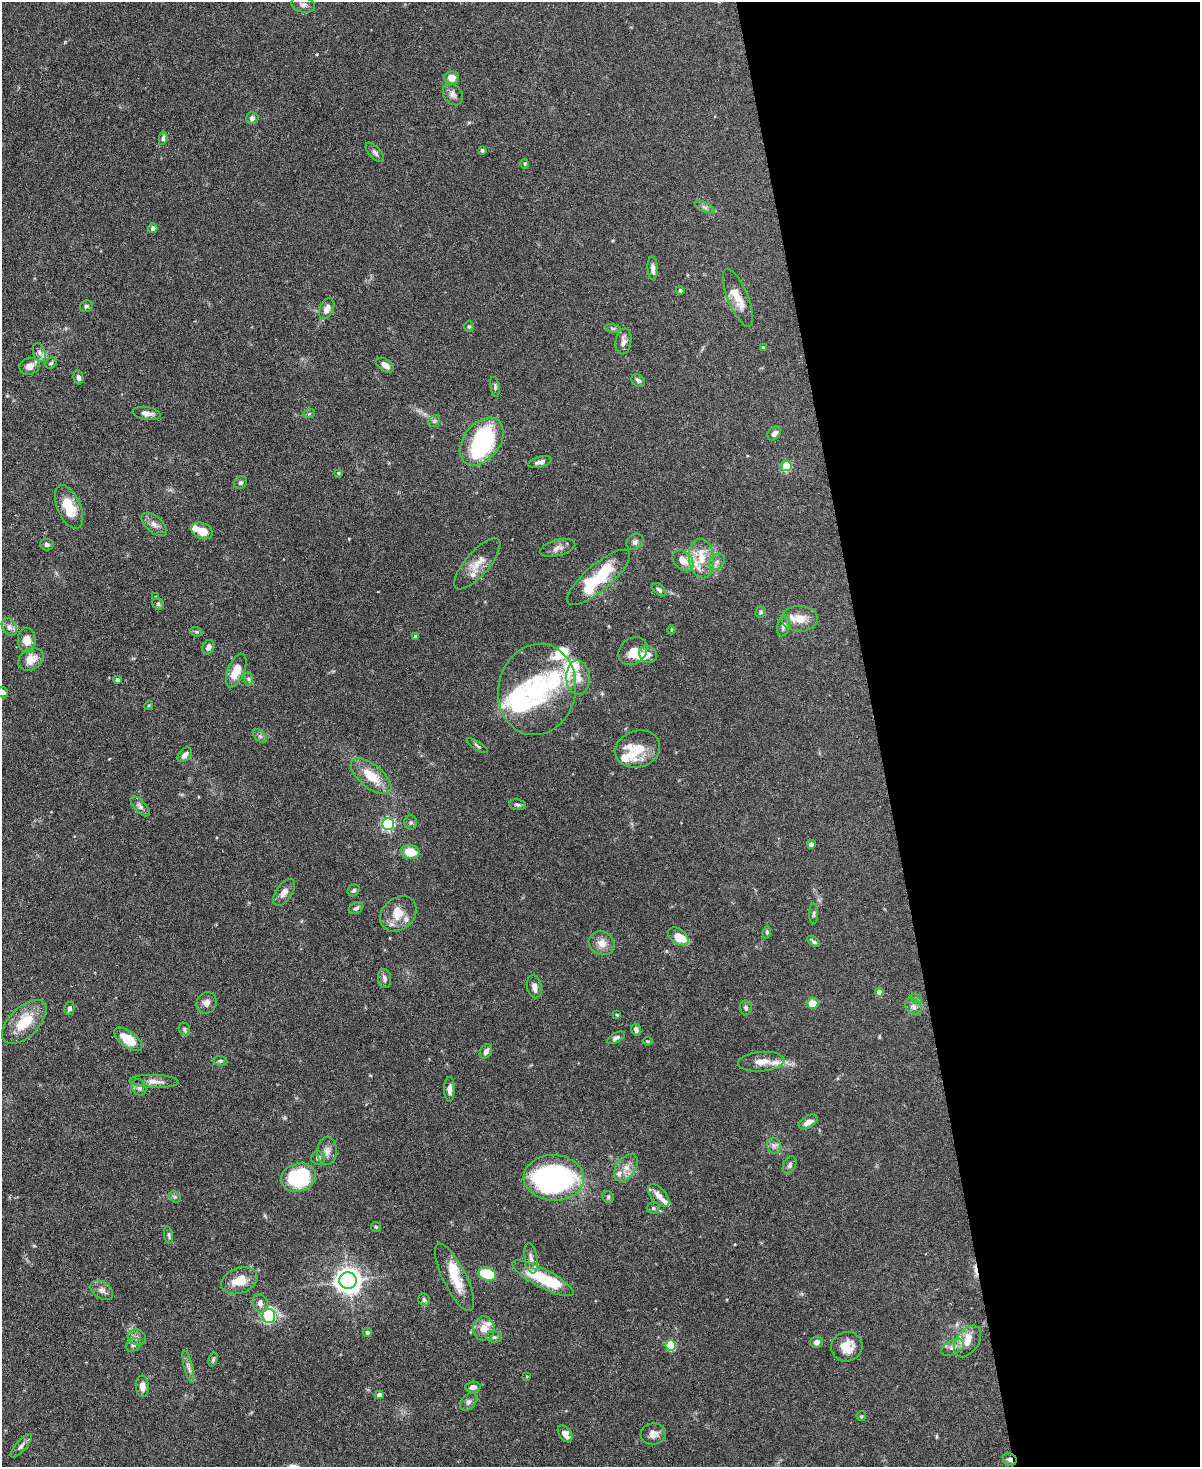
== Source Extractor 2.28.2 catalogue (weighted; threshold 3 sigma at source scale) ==
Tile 8 of 4 x 3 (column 4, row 2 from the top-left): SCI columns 3599-4796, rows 1603-3067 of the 4803 x 4819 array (HDU 1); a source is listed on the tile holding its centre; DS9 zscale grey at full resolution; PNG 1202 x 1469 px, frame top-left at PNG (2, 2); each listed source drawn as its Kron ellipse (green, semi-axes under 4 px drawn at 4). Shown black and unused: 27% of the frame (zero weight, under 3 of 6 exposures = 2% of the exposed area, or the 3 px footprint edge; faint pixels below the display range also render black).
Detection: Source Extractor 2.28.2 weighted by HDU 2 'WHT'; one run over the whole footprint, this tile lists its part. Background 0.0911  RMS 0.0035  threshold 0.0143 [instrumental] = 3 sigma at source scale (4.09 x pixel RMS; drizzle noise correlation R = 1.36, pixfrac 0.8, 0.05/0.05 arcsec/px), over >= 5 px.
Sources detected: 182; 2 inside a brighter object's white glare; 1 cosmic-ray / hot-pixel residue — neither listed nor drawn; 23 inside a brighter listed object's ellipse — not listed separately; the other 156 listed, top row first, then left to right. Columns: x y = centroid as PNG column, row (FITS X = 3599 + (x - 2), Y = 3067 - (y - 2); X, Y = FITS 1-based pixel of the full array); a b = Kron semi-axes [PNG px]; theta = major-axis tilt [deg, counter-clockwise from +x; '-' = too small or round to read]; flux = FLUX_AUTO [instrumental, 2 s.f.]
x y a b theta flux
303 4 12 8 -16 1.4
452 78 7 6 - 2.7
453 94 12 9 -54 1.5
252 118 6 6 - 1.1
163 138 7 4 82 0.63
482 150 3 3 - 0.66
375 152 12 5 -48 1
525 164 5 3 - 0.29
704 207 11 4 -27 0.92
153 228 5 4 - 0.99
653 268 12 5 -87 1.4
680 290 4 4 - 0.53
738 298 31 10 -68 4.6
86 306 6 5 - 0.64
327 309 11 6 66 2
469 327 5 4 - 0.47
613 328 8 4 -9 0.59
623 341 13 8 80 1.8
763 347 4 4 - 0.45
39 352 10 6 -71 1.1
51 363 6 5 - 0.5
385 365 10 6 -34 2.1
29 366 10 8 22 2.3
79 378 7 4 -76 1.1
638 381 7 6 - 0.99
495 387 10 4 -79 0.69
147 413 14 6 -8 1.8
309 414 6 4 19 0.39
434 421 6 5 - 0.63
774 433 7 6 - 1.4
482 442 27 18 52 39
540 462 12 5 14 1.3
787 466 5 5 - 17
338 473 4 3 - 0.36
241 482 7 6 - 0.66
69 507 23 11 -67 7.4
154 524 15 8 -41 2
202 531 11 8 -25 4.5
635 542 9 7 41 1.1
47 545 7 6 - 0.76
558 548 18 8 14 1.9
702 559 20 12 -84 6
683 561 12 8 -46 3.6
717 562 9 7 49 1.3
477 564 32 12 49 4.4
599 577 40 13 40 18
659 590 8 4 -43 0.71
156 597 3 3 - 0.31
158 604 6 5 - 0.57
761 612 5 5 - 0.56
799 619 18 13 1 4.7
784 626 11 6 73 1.4
9 627 9 7 -62 1.4
671 630 4 3 - 0.28
196 632 6 4 -21 0.47
415 636 4 4 - 0.5
27 640 12 9 -89 3.3
208 647 7 5 67 1.3
633 651 16 12 41 3.7
648 654 9 8 - 1.7
31 659 13 10 33 3.7
236 670 18 8 68 5.3
578 678 17 12 -88 3.8
248 679 7 4 -88 0.58
117 680 4 4 - 1.2
537 689 46 38 78 33
2 692 6 5 - 1.5
149 705 5 3 - 0.35
260 736 8 5 -45 0.75
477 746 12 3 -32 0.61
638 749 23 18 18 9
185 755 8 5 47 1.5
371 776 24 11 -39 7.5
517 805 9 5 -11 0.68
140 806 12 5 -48 1.2
411 822 7 6 - 0.71
388 824 6 5 - 43
811 844 4 4 - 1.6
410 852 9 7 -10 6.4
354 890 6 5 - 0.57
284 892 15 8 56 2.1
356 908 8 5 26 0.66
398 914 20 15 41 5.1
814 914 10 4 90 0.62
767 932 6 4 82 0.43
678 937 11 7 -37 4.7
814 942 7 4 -37 0.71
602 943 13 11 -28 3
384 978 9 6 -82 1.3
534 987 11 7 -77 1.7
879 992 4 4 - 3.1
916 999 6 4 -21 0.54
207 1003 11 9 59 1.8
813 1003 6 5 - 5
914 1007 9 7 -46 1.4
69 1008 6 5 - 0.72
746 1008 7 6 - 0.74
617 1015 4 3 - 0.35
24 1022 27 14 45 9.7
184 1029 7 5 -70 0.61
636 1029 6 5 - 0.94
616 1038 10 5 27 0.94
128 1039 16 8 -36 7.4
647 1041 5 3 - 0.3
486 1051 8 5 61 1.3
220 1061 7 5 -6 0.53
761 1062 23 10 5 4.3
154 1081 24 6 -2 2.4
139 1087 8 6 -61 1.4
449 1089 12 5 -90 1.4
808 1122 10 6 33 1.9
774 1146 8 7 - 1.1
327 1151 14 10 86 2.3
318 1158 7 7 - 1
790 1165 9 6 66 0.94
626 1168 15 9 54 3.1
298 1178 18 14 14 24
554 1178 30 23 -3 78
659 1195 14 7 -48 2.2
175 1197 6 5 - 0.52
608 1197 6 5 - 0.51
653 1208 6 5 - 0.56
376 1227 5 5 - 0.43
169 1235 9 4 -79 0.7
531 1258 15 6 -80 1.6
487 1274 9 6 -18 14
454 1277 37 11 -64 7.5
543 1278 34 9 -28 16
348 1280 8 8 - 270
239 1281 19 12 21 6.5
102 1290 12 8 -35 1.7
424 1300 6 5 - 0.8
260 1303 9 7 -69 1.5
269 1316 7 6 - 30
484 1328 12 11 - 3.7
367 1332 4 4 - 0.83
137 1337 9 7 -18 1.4
494 1337 8 5 -3 0.75
967 1341 17 11 55 3.6
816 1342 7 5 15 1.2
133 1345 8 6 32 0.91
671 1345 5 5 - 16
847 1347 16 14 23 5.1
953 1347 12 7 26 1.8
213 1360 7 4 74 0.53
188 1367 17 4 -76 1.3
527 1376 4 2 - 0.23
142 1386 11 6 -85 1.9
473 1387 7 5 4 1.4
379 1395 4 4 - 2.1
468 1402 10 7 49 1.2
861 1416 5 4 - 0.35
565 1434 9 6 -53 2
653 1434 12 10 7 2
21 1446 15 5 49 1.2
1010 1459 7 6 - 0.94
Overlapping masked pixels (flux is a lower limit): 1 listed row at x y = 1010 1459
Isophote crosses this tile's border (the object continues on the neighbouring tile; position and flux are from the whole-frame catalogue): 1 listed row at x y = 2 692